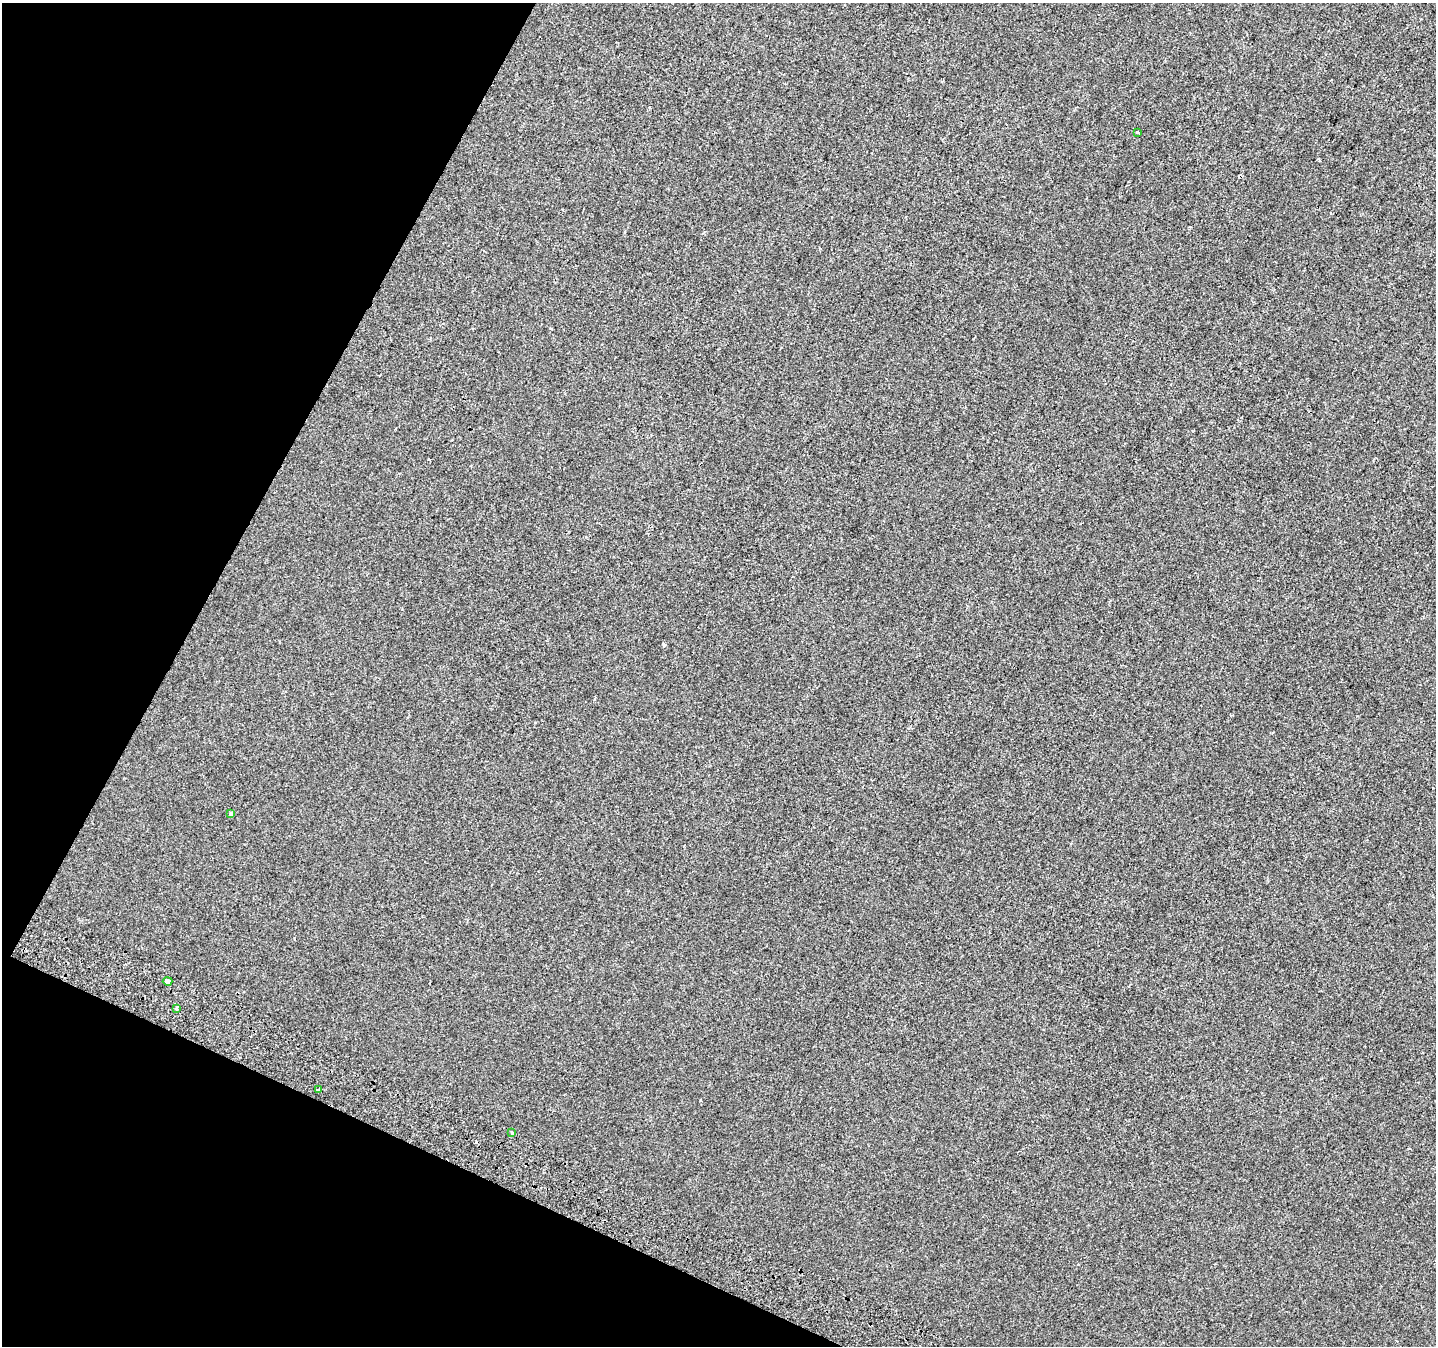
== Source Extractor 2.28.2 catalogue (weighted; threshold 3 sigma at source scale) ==
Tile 9 of 4 x 4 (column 1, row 3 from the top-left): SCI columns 7-1440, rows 1611-2954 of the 5769 x 5892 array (HDU 1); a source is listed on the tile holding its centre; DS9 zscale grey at full resolution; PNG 1438 x 1348 px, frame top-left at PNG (2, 3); each listed source drawn as its Kron ellipse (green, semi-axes under 4 px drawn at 4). Shown black and unused: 22% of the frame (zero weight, under 2 of 3 exposures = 2% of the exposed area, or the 3 px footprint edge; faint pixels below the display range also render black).
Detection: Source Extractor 2.28.2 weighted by HDU 2 'WHT'; one run over the whole footprint, this tile lists its part. Background -3.19e-04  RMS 0.0055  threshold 0.0246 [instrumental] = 3 sigma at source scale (4.5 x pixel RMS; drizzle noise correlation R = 1.50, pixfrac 1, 0.0396/0.0396 arcsec/px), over >= 5 px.
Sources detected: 7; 1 cosmic-ray / hot-pixel residue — neither listed nor drawn; the other 6 listed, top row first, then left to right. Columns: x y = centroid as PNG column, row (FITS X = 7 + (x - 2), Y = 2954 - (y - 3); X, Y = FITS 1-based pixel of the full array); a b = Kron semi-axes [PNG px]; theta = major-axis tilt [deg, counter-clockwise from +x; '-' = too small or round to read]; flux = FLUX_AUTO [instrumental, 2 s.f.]
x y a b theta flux
1138 133 4 3 - 4.3
231 814 4 3 - 2.8
168 981 5 4 - 16
176 1008 4 3 - 0.79
318 1090 4 3 - 2.9
512 1133 3 3 - 2.7